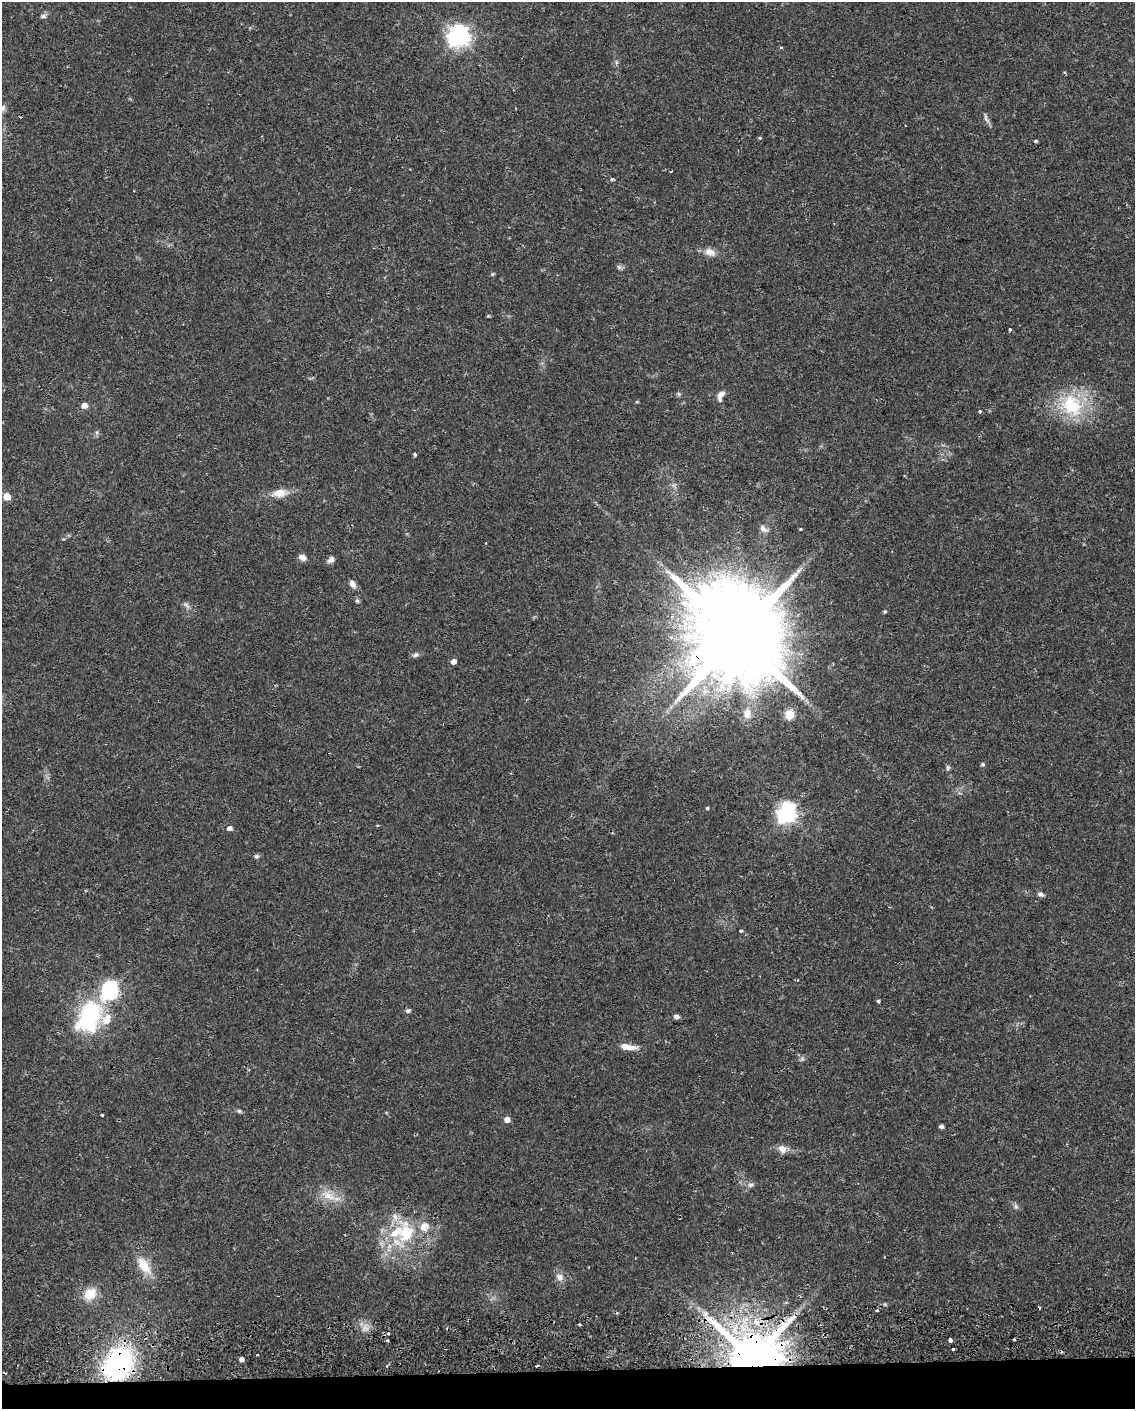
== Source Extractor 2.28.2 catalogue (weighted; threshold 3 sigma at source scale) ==
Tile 10 of 4 x 3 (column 2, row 3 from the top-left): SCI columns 1176-2308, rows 106-1512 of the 4619 x 4393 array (HDU 1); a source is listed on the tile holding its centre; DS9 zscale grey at full resolution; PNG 1137 x 1411 px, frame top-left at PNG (2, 2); no overlay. Shown black and unused: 3% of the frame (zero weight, under 2 of 3 exposures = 5% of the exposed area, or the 3 px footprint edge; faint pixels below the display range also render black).
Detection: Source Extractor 2.28.2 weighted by HDU 2 'WHT'; one run over the whole footprint, this tile lists its part. Background 0.0303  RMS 0.0033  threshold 0.015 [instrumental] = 3 sigma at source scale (4.5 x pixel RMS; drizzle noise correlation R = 1.50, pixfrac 1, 0.0396/0.0396 arcsec/px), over >= 5 px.
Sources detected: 87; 1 too faint to see at this stretch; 2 inside a brighter object's white glare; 4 cosmic-ray / hot-pixel residue — not listed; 4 inside a brighter listed object's ellipse — not listed separately; the other 76 listed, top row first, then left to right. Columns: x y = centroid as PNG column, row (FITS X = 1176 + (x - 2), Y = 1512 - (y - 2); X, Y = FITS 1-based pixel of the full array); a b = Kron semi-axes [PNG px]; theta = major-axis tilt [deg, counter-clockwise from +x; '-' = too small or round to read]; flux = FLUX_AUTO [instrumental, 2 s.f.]
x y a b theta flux
43 16 9 5 8 0.91
458 36 8 7 - 200
781 48 4 3 - 0.42
3 108 9 7 61 1.1
20 117 3 2 - 0.3
986 118 16 4 -65 1.1
1036 141 4 3 - 0.52
611 179 3 3 - 0.92
710 252 16 9 -22 2.8
619 267 7 6 - 0.74
492 274 5 5 - 0.43
488 316 6 3 18 0.34
1010 330 3 3 - 1.1
679 394 6 5 - 0.55
721 395 15 8 65 1.8
637 402 5 3 - 0.28
84 405 5 5 - 2.7
1072 405 35 29 -49 20
980 411 3 3 - 0.77
415 454 3 3 - 0.64
280 493 19 9 8 4.5
7 496 5 5 - 7.5
763 528 12 7 -39 1.6
800 529 3 3 - 0.45
302 557 8 6 -23 1.9
331 560 8 6 47 1.5
352 584 10 6 -59 1.7
357 601 6 5 - 0.57
186 605 12 5 -41 1.1
885 612 4 4 - 0.43
737 636 29 24 -8 7400
416 655 11 6 21 0.97
453 661 5 5 - 2.2
747 713 15 12 90 3.9
789 714 5 5 - 13
983 764 5 5 - 0.54
948 767 7 5 89 0.63
707 808 4 4 - 0.42
786 813 7 7 - 160
230 828 5 5 - 1.5
256 856 7 5 4 0.72
1040 894 8 6 -23 0.97
741 931 3 3 - 1.7
109 992 8 7 - 59
878 1001 3 3 - 1.2
93 1011 30 26 -31 23
408 1011 6 5 - 0.77
676 1017 6 5 - 1
627 1047 20 7 -7 3.7
239 1111 6 5 - 0.57
102 1115 3 3 - 1.6
507 1120 5 5 - 2.7
941 1126 4 4 - 0.98
782 1149 12 9 -40 2.2
751 1185 9 5 16 1
328 1195 24 13 -24 6
1016 1206 8 6 -89 0.82
406 1233 29 20 79 16
144 1265 26 12 -54 7
560 1277 11 9 -60 2.1
90 1294 17 14 40 5.8
786 1302 5 4 - 0.48
1039 1308 3 3 - 1.3
877 1310 3 3 - 0.57
755 1321 7 6 - 3.4
580 1325 3 2 - 0.41
388 1334 3 3 - 1
1014 1339 3 3 - 1.2
950 1340 4 3 - 2.9
387 1341 3 3 - 0.87
953 1349 3 3 - 0.97
257 1355 3 2 - 0.42
241 1359 4 4 - 1.6
752 1359 14 11 6 2400
118 1364 33 25 59 57
387 1366 4 3 - 0.42
Overlapping masked pixels (flux is a lower limit): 3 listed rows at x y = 737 636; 752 1359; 118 1364
Isophote crosses this tile's border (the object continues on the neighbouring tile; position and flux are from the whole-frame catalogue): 1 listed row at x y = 3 108